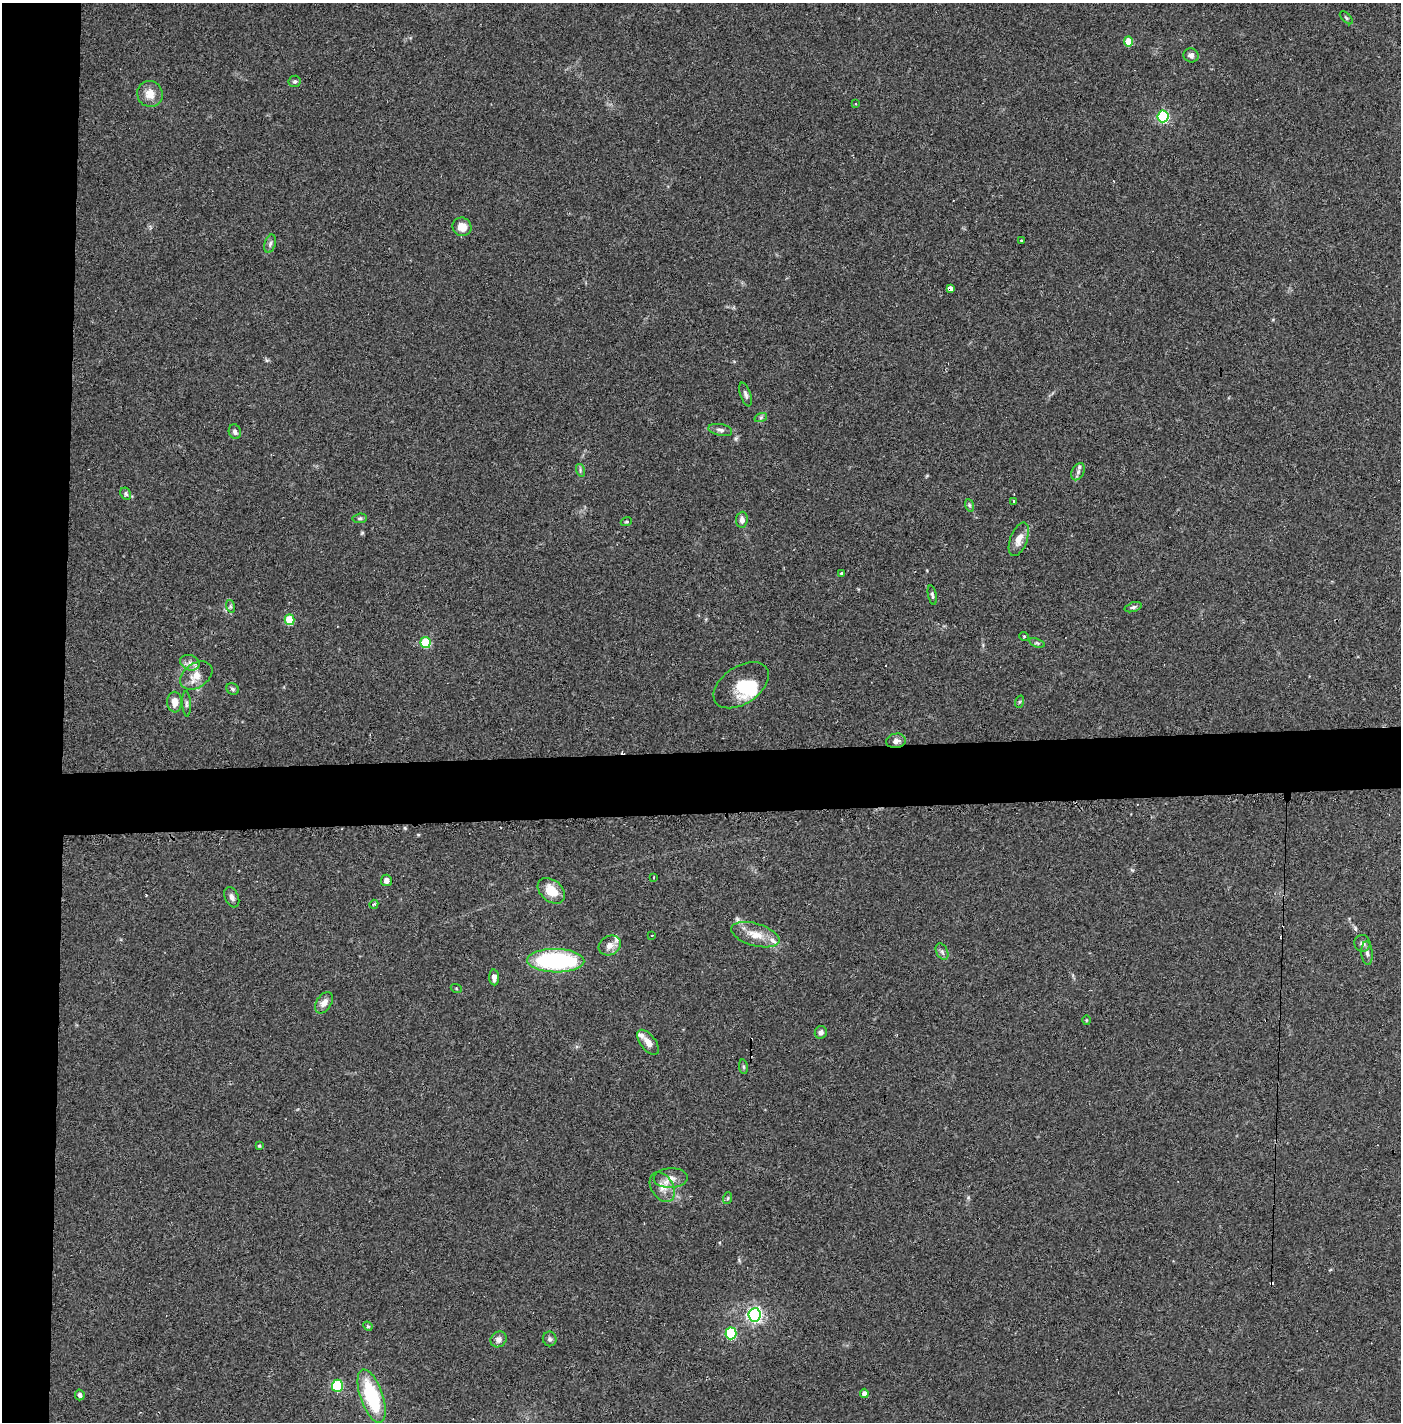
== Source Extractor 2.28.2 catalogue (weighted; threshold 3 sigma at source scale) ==
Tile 4 of 3 x 3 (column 1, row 2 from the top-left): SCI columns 62-1460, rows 1462-2881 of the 4277 x 4302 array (HDU 1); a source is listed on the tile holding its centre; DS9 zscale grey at full resolution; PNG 1403 x 1424 px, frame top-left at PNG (2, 3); each listed source drawn as its Kron ellipse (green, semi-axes under 4 px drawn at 4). Shown black and unused: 9% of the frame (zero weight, under 2 of 3 exposures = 1% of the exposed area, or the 3 px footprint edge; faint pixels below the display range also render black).
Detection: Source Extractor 2.28.2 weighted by HDU 2 'WHT'; one run over the whole footprint, this tile lists its part. Background 0.0927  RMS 0.0075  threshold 0.0337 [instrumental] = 3 sigma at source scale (4.5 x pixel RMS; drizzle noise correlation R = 1.50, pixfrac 1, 0.05/0.05 arcsec/px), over >= 5 px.
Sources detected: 84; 2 inside a brighter object's white glare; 7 cosmic-ray / hot-pixel residue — neither listed nor drawn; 3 inside a brighter listed object's ellipse — not listed separately; the other 72 listed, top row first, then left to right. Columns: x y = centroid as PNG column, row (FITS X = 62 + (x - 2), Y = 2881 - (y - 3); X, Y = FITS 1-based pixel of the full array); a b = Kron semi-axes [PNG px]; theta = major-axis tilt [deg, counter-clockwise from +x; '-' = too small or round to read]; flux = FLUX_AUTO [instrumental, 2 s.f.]
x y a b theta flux
1346 18 8 3 -45 1
1129 41 5 4 - 16
1191 55 7 7 - 2.9
295 81 6 6 - 1.3
150 94 13 12 - 8.8
856 104 3 2 - 0.57
1163 116 6 5 - 97
462 227 9 9 - 7.9
1021 240 3 3 - 1.3
270 244 9 5 74 2.1
950 289 4 3 - 25
746 394 12 5 -73 2.2
761 417 6 4 19 1.2
720 430 12 6 -12 2.8
235 432 7 6 - 2.6
580 470 6 4 -74 1.2
1078 472 9 6 64 2.5
126 494 6 5 - 1.4
1014 501 3 2 - 1
969 505 6 4 -71 1.3
360 518 7 5 5 1.5
742 520 8 6 83 3.5
626 522 6 3 18 0.89
1019 539 18 8 70 7.4
842 573 3 3 - 2.7
932 595 10 4 -78 1.5
230 606 6 4 -71 1.2
1133 607 9 4 18 1.6
289 620 5 5 - 29
1024 636 5 3 - 0.6
426 642 5 5 - 37
1037 643 8 4 -19 1.2
190 663 10 7 -23 3.9
196 676 18 12 33 9.2
741 685 31 18 34 20
233 689 6 5 - 1.6
175 702 10 7 90 5.7
1019 702 6 4 72 1
186 704 13 4 -87 2.1
896 741 10 7 10 3.8
654 877 3 2 - 1
386 880 6 5 - 3.5
551 891 15 10 -41 13
232 897 11 6 -67 2.9
374 904 4 3 - 0.91
652 935 3 2 - 1.4
755 935 25 11 -16 12
1362 943 8 8 - 2.9
610 945 11 9 29 5.6
942 952 9 5 -63 2
1367 953 12 5 -86 3
556 961 28 11 -1 97
494 977 8 5 -87 4.1
456 988 5 3 - 0.8
324 1003 12 7 56 5.3
1086 1020 5 3 - 0.71
821 1032 6 6 - 2.7
648 1042 15 7 -53 5.7
743 1067 7 4 -82 1.1
259 1146 4 3 - 0.86
671 1178 17 10 2 6.6
662 1187 16 11 -58 7.8
728 1198 6 3 71 0.91
755 1315 6 6 - 220
368 1326 5 4 - 1
731 1333 6 5 - 69
498 1339 8 7 - 3.3
550 1339 7 6 - 1.8
337 1386 6 5 - 59
864 1393 4 4 - 3.2
80 1395 5 4 - 2.3
372 1396 28 11 -71 55